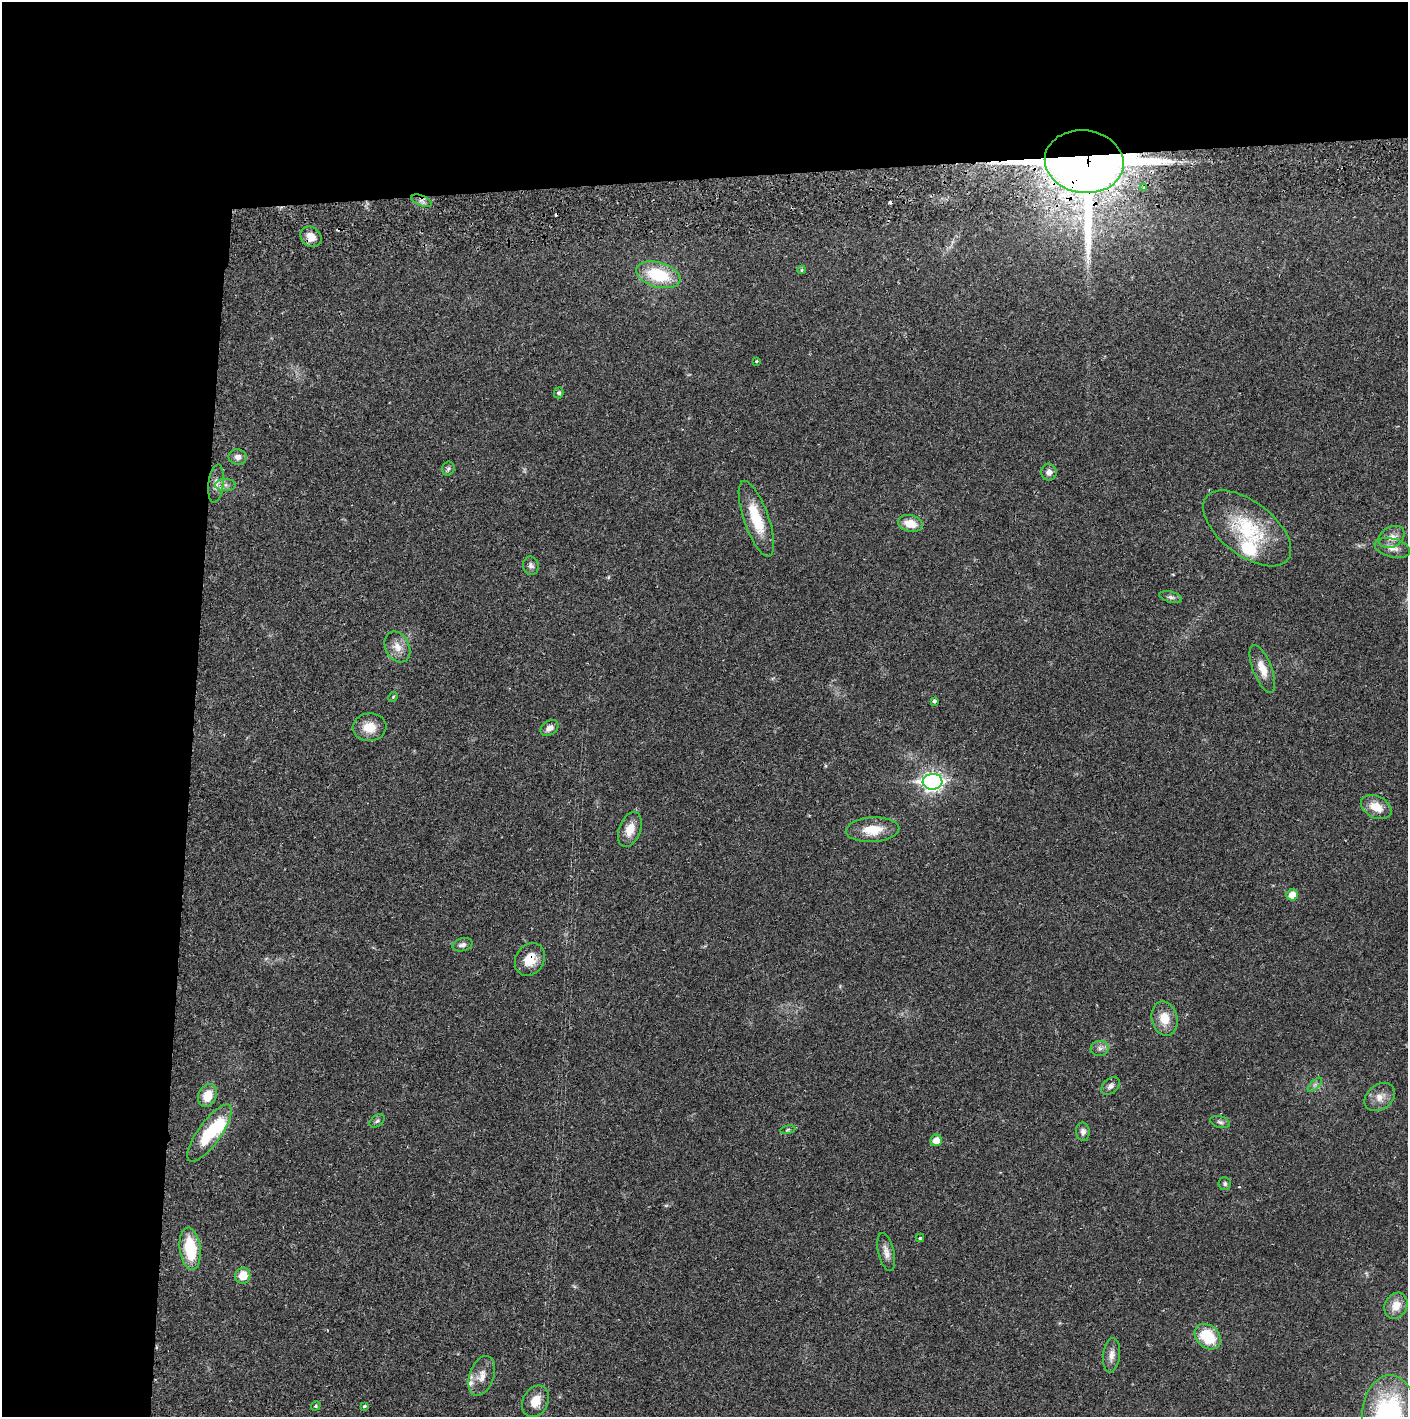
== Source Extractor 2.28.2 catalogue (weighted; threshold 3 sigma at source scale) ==
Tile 1 of 3 x 3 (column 1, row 1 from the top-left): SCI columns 5-1410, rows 2887-4301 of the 4228 x 4361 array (HDU 1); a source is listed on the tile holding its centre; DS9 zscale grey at full resolution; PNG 1410 x 1419 px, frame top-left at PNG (2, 2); each listed source drawn as its Kron ellipse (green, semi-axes under 4 px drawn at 4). Shown black and unused: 24% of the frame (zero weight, under 2 of 3 exposures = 3% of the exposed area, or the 3 px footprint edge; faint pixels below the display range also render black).
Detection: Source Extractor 2.28.2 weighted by HDU 2 'WHT'; one run over the whole footprint, this tile lists its part. Background 0.0212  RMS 0.0035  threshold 0.0156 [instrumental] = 3 sigma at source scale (4.5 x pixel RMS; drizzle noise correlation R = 1.50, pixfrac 1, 0.05/0.05 arcsec/px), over >= 5 px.
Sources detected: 67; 3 inside a brighter object's white glare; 4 cosmic-ray / hot-pixel residue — neither listed nor drawn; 2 inside a brighter listed object's ellipse — not listed separately; the other 58 listed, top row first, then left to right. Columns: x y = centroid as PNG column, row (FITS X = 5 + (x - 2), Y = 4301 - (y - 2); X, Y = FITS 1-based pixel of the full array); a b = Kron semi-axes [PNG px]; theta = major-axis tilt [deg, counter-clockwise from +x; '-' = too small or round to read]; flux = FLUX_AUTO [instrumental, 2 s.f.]
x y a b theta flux
1084 162 39 31 -8 2600
1144 187 3 3 - 1.1
422 201 11 5 -22 1.3
311 237 11 9 -40 3.7
802 270 4 4 - 0.49
658 275 23 12 -16 16
756 361 3 2 - 0.38
559 393 5 4 - 0.76
238 457 9 7 -2 1.9
448 469 7 6 - 0.81
1049 472 8 7 - 1.8
216 483 19 7 82 2.5
225 485 10 6 0 1.4
756 519 40 12 -71 12
910 523 12 8 -13 5.1
1247 528 51 26 -38 24
1391 537 14 10 30 2.7
1392 548 18 9 -14 2.8
531 566 9 8 - 1.3
1171 597 11 5 -14 1.1
397 647 16 12 -64 3.7
1262 669 25 9 -69 4.8
393 697 5 4 - 0.39
935 701 3 3 - 1.1
369 727 17 14 5 5.4
550 728 10 7 36 1.9
933 782 10 8 3 140
1376 807 16 10 -27 5.4
630 829 18 10 69 4.6
872 830 27 12 3 7.6
1292 895 6 5 - 4.9
462 945 10 6 14 1.5
530 959 17 14 57 6.4
1164 1018 17 13 -77 5.8
1100 1048 9 7 9 1.4
1315 1085 9 3 45 0.8
1111 1086 11 7 40 1.4
207 1095 12 9 64 6.3
1380 1097 17 12 38 3.5
377 1121 8 5 38 0.77
1220 1122 10 5 -16 1
788 1130 7 4 9 0.49
1083 1132 9 7 -88 1.4
209 1133 34 11 54 17
936 1140 6 5 - 3.2
1225 1184 6 6 - 0.8
920 1238 4 4 - 0.48
190 1249 21 10 -83 14
886 1252 19 8 -76 2.4
243 1276 8 7 - 5.9
1396 1306 13 11 61 4.5
1208 1337 14 11 -42 13
1111 1355 17 8 84 2.6
482 1376 21 12 71 4.2
535 1401 16 12 61 5
316 1406 5 4 - 0.54
364 1406 4 3 - 0.77
1389 1414 39 27 87 52
Overlapping masked pixels (flux is a lower limit): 4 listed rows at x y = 1084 162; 422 201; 311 237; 530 959
Isophote crosses this tile's border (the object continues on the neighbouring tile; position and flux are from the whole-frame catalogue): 1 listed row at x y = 1389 1414